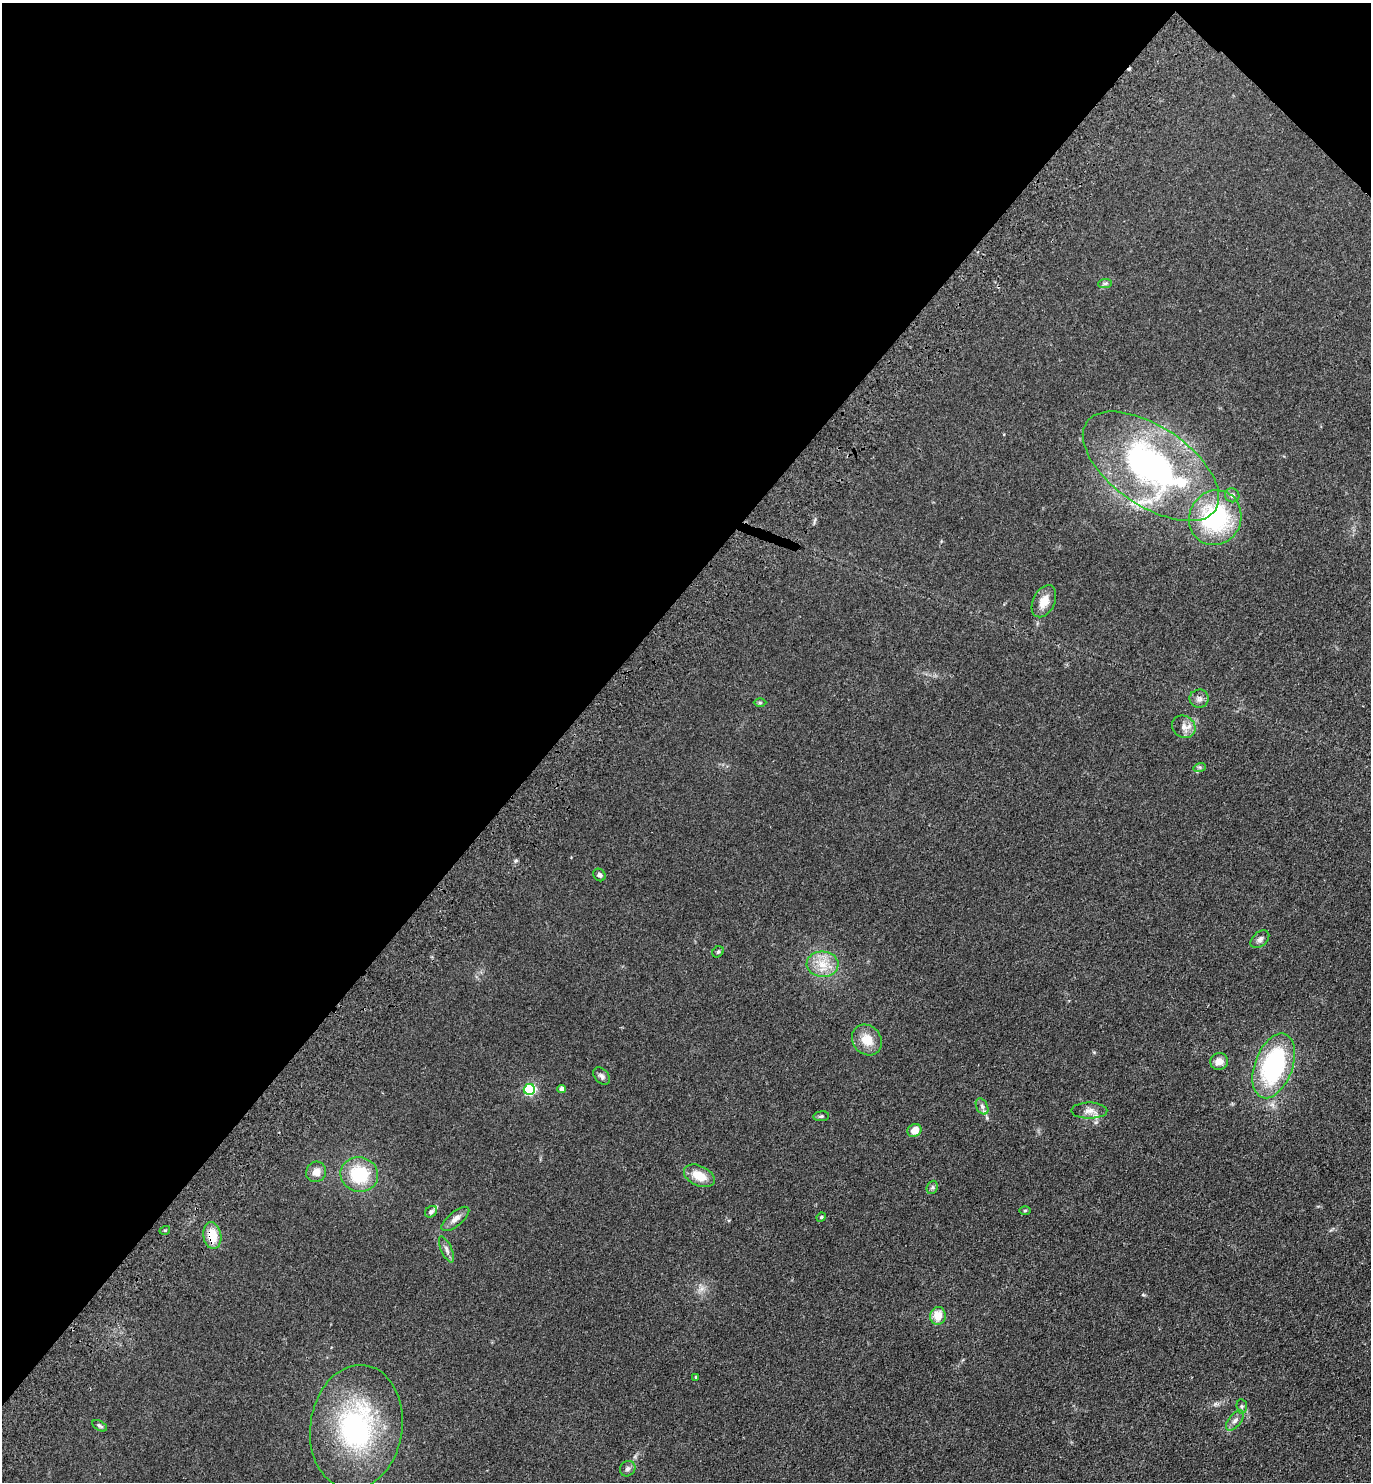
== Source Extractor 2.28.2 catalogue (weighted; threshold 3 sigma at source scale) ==
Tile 2 of 4 x 4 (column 2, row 1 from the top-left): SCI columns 1756-3124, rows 4528-6007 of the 6108 x 6096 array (HDU 1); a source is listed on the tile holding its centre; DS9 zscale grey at full resolution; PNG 1373 x 1484 px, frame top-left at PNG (2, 3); each listed source drawn as its Kron ellipse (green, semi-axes under 4 px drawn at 4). Shown black and unused: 42% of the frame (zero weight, under 3 of 4 exposures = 6% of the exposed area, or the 3 px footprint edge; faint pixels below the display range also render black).
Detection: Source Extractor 2.28.2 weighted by HDU 2 'WHT'; one run over the whole footprint, this tile lists its part. Background 0.167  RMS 0.0091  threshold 0.0411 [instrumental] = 3 sigma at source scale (4.5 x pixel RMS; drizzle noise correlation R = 1.50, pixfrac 1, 0.05/0.05 arcsec/px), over >= 5 px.
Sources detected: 44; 1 cosmic-ray / hot-pixel residue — neither listed nor drawn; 2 inside a brighter listed object's ellipse — not listed separately; the other 41 listed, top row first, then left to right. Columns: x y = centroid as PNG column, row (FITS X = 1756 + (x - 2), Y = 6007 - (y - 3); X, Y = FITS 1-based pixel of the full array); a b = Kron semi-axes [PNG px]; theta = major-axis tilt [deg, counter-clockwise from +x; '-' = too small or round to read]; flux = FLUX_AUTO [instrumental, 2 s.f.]
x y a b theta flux
1105 283 7 4 2 1.7
1151 466 78 39 -34 280
1232 495 7 7 - 3.6
1215 518 28 26 64 100
1044 601 17 11 64 11
1199 699 9 9 - 4
760 703 6 4 0 1.1
1184 727 12 10 -41 6.8
1200 767 6 4 18 1.4
599 875 7 5 -47 2.6
1260 939 11 7 40 3.5
718 952 6 5 - 1.4
823 964 16 12 -3 15
867 1040 16 14 -48 14
1219 1061 9 8 - 7.6
1274 1066 34 19 70 120
602 1076 10 6 -48 2.8
529 1089 5 5 - 100
562 1089 4 4 - 4.4
982 1106 8 5 -63 2.6
1089 1111 18 8 0 7.3
821 1116 8 5 8 1.7
914 1130 7 6 - 9.5
316 1172 10 9 - 7.2
359 1175 19 17 -12 43
699 1176 16 10 -25 15
932 1187 7 5 68 1.8
1025 1210 6 4 2 0.92
431 1212 6 5 - 2.1
821 1217 5 4 - 1.2
455 1219 17 7 39 5.6
165 1230 5 3 - 0.89
212 1236 13 9 -81 18
446 1249 14 5 -66 3.6
938 1316 9 7 84 13
696 1377 3 3 - 1.1
1242 1406 7 5 -84 1.9
1235 1421 12 6 50 4.2
100 1426 8 4 -29 1.8
356 1427 62 46 82 150
628 1469 8 7 - 2.9
Overlapping masked pixels (flux is a lower limit): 1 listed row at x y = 212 1236